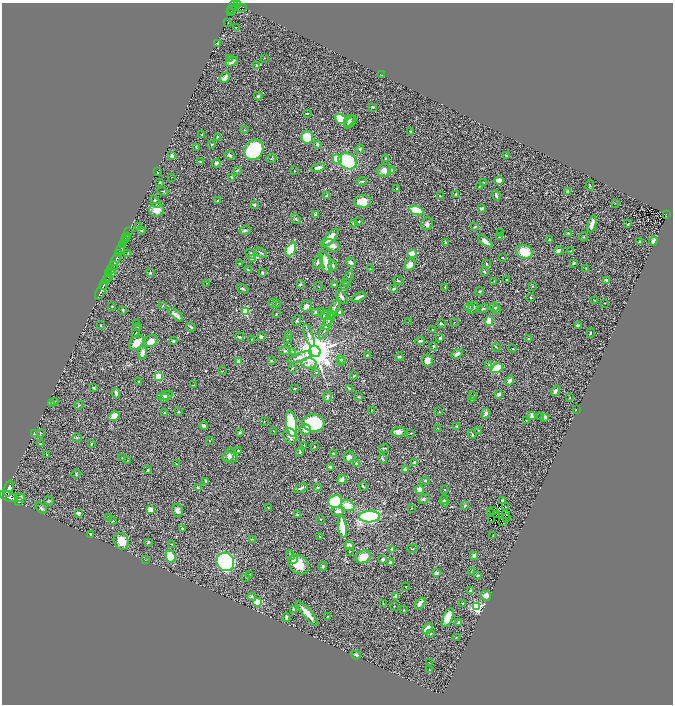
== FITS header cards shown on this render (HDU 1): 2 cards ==
NAXIS1  =                 1341
NAXIS2  =                 1404

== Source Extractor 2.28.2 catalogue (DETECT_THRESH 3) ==
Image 1341 x 1404 px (HDU 1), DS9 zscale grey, zoomed out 1/2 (1 PNG px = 2 x 2 image px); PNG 675 x 706 px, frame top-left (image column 1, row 1403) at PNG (2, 3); each listed source drawn as its Kron ellipse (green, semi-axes under 4 px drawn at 4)
Background 0.966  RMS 0.043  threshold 0.129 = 3 sigma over >= 5 px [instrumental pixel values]
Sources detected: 414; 25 cannot appear on this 1/2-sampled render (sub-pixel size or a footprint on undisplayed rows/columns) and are neither listed nor drawn; the other 389 listed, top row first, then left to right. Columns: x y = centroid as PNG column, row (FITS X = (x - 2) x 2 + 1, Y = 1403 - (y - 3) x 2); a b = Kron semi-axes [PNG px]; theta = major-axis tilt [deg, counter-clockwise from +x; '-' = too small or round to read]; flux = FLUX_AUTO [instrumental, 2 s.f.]
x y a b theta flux
237 5 3 2 - 270
234 6 5 2 - 620
241 7 6 3 0 150
232 9 2 2 - 200
230 12 4 2 - 220
228 22 2 1 - 2.2
236 28 2 2 - 2.7
218 44 4 2 - 6.1
229 58 3 2 - 5.1
264 58 3 2 - 3.6
232 62 6 3 30 37
257 66 4 3 - 31
381 75 2 1 - 3.2
224 78 6 3 47 31
258 96 4 3 - 13
373 107 3 2 - 9.9
307 113 3 2 - 5.2
340 119 6 4 -36 160
349 121 6 3 50 17
350 123 7 3 46 25
244 130 3 2 - 4
411 132 3 2 - 19
202 135 3 2 - 6.6
217 137 3 2 - 7.1
307 137 6 6 - 160
212 144 2 2 - 8.5
317 144 3 3 - 15
196 147 3 2 - 5.1
360 149 4 3 - 7.6
254 150 11 9 52 540
172 155 2 2 - 93
230 155 5 3 - 14
506 156 2 2 - 6.4
271 159 5 2 - 6.2
337 159 5 4 - 130
385 159 3 2 - 7.5
347 161 9 7 -32 390
200 162 4 2 - 6.8
216 163 4 3 - 18
318 168 6 3 14 27
237 170 4 3 - 9.2
384 170 7 6 - 48
294 171 2 2 - 4.4
392 171 3 3 - 75
157 172 2 1 - 5
171 177 2 1 - 2.3
232 177 3 2 - 8
362 181 5 2 - 10
499 181 5 4 - 40
160 182 3 3 - 7.6
483 182 2 1 - 2.7
479 186 2 1 - 4.3
590 186 5 2 - 4.9
397 189 3 2 - 7
163 191 5 2 - 5.7
568 191 3 3 - 22
455 194 3 2 - 5.7
496 195 5 3 - 23
326 196 4 2 - 15
440 196 4 2 - 7.1
217 200 4 2 - 3.6
363 201 8 6 6 90
155 202 7 3 -62 22
615 203 3 2 - 2.5
254 205 3 3 - 17
482 208 3 2 - 15
157 210 7 7 - 97
416 210 7 4 -20 240
316 214 4 2 - 13
666 215 3 2 - 33
296 219 6 3 -51 11
359 221 2 1 - 3.5
354 223 2 2 - 49
427 224 6 6 - 23
592 224 8 3 77 54
628 224 3 2 - 7.6
138 227 4 3 - 7.4
475 227 3 2 - 7.8
142 230 3 3 - 8
245 230 6 3 14 16
128 232 2 1 - 29
501 233 2 1 - 2.8
568 233 2 2 - 6.3
126 236 3 2 - 78
499 237 4 2 - 3.8
584 237 5 2 - 5.2
330 238 12 4 48 83
126 239 2 1 - 19
550 240 3 2 - 4.6
124 241 2 1 - 120
485 241 8 4 -39 38
653 241 4 4 - 23
639 242 3 2 - 6.5
445 243 4 2 - 15
122 245 2 2 - 250
332 245 9 5 -24 50
291 249 7 4 63 370
120 250 5 2 - 1400
558 251 4 3 - 33
571 251 2 2 - 15
524 252 8 7 - 170
128 253 2 1 - 3.5
261 253 7 2 -34 11
412 253 5 3 - 56
118 254 2 2 - 560
250 254 5 3 - 16
502 258 2 2 - 7.4
253 259 3 2 - 190
116 260 7 3 56 3400
318 261 8 3 67 21
326 262 12 5 -73 120
351 262 5 4 - 20
240 263 3 3 - 7.2
573 263 3 3 - 7.3
487 264 2 2 - 11
410 265 6 5 - 41
113 266 5 3 - 1300
332 266 5 4 - 20
586 268 3 2 - 2.9
111 269 4 2 - 700
370 269 2 2 - 3
248 270 3 2 - 4.1
112 272 3 2 - 520
484 272 3 2 - 11
150 273 2 2 - 9.6
262 273 3 2 - 16
109 274 3 2 - 710
109 277 4 2 - 530
348 278 8 2 67 13
107 280 4 2 - 440
507 280 2 2 - 8.3
398 281 5 3 - 8.5
494 281 3 2 - 2.7
607 281 3 2 - 50
346 282 3 2 - 4.6
207 283 3 2 - 2.6
300 284 3 3 - 7.8
104 285 5 2 - 1900
334 285 3 3 - 8
345 285 4 2 - 7
318 286 4 1 - 2.8
533 286 2 2 - 2.5
445 287 2 1 - 3.1
242 289 6 3 -24 11
394 289 3 3 - 12
101 291 10 2 62 1700
479 291 4 2 - 8.2
342 297 8 3 -51 23
358 297 7 2 25 37
531 298 2 2 - 4
594 300 2 2 - 2.9
272 303 4 2 - 7.1
277 303 2 2 - 3.1
605 303 2 1 - 2.6
112 306 2 2 - 4.4
163 306 3 2 - 4
306 306 6 5 - 46
469 307 5 3 - 14
494 307 4 3 - 21
473 308 6 3 58 18
334 309 10 3 66 22
483 309 5 2 - 9.3
497 309 4 3 - 14
123 310 4 2 - 6.7
246 312 3 3 - 340
315 312 3 2 - 13
322 312 3 2 - 5
340 312 3 3 - 13
276 314 3 2 - 5.3
331 314 3 2 - 5
176 315 9 3 -40 56
325 315 5 3 - 8.1
330 316 4 2 - 6.4
329 319 7 2 67 8.8
297 320 5 2 - 7.2
489 321 4 3 - 120
408 322 3 2 - 3.5
327 323 7 2 66 7.7
441 323 3 2 - 12
454 323 2 1 - 2.4
137 324 4 2 - 6.5
101 325 3 2 - 5.6
578 326 3 3 - 15
138 327 3 3 - 4.6
191 327 5 2 - 10
325 328 12 2 66 19
433 330 3 2 - 8.9
136 333 3 2 - 3.5
590 333 5 3 - 7.9
289 335 3 3 - 13
309 336 12 3 -69 32
239 337 4 3 - 16
261 337 2 2 - 25
440 338 2 2 - 11
251 339 2 1 - 4
288 339 3 2 - 4.5
529 339 2 2 - 4.3
151 341 7 5 29 63
173 341 2 2 - 28
420 341 5 3 - 13
136 343 9 6 44 96
433 346 4 3 - 7.6
496 347 4 2 - 6.3
513 349 3 2 - 5.4
285 351 6 4 6 15
292 352 2 2 - 4.3
315 352 6 5 - 20000
142 353 7 4 81 28
457 354 6 3 37 24
367 355 4 3 - 5.8
300 357 13 4 21 39
399 357 4 2 - 11
341 360 4 3 - 6.4
427 360 6 5 - 52
271 361 3 2 - 5
239 362 4 4 - 40
341 362 3 2 - 8.3
309 363 7 5 -1 35
489 365 4 3 - 14
292 368 4 2 - 5.3
497 368 6 4 31 190
222 371 2 2 - 3.5
316 372 3 3 - 7.4
158 376 4 4 - 240
354 376 3 3 - 5
509 380 5 4 - 31
139 382 4 2 - 4.9
193 385 4 2 - 3.6
93 387 3 2 - 9.5
294 388 2 2 - 8.5
349 388 4 3 - 10
555 391 5 4 - 22
116 393 5 3 - 19
499 394 4 3 - 21
165 395 8 4 16 26
473 396 3 3 - 18
327 397 5 3 - 13
359 397 3 2 - 7.4
164 398 5 4 - 23
569 398 3 2 - 4.9
472 399 3 2 - 7.6
54 401 3 2 - 5.4
51 404 4 3 - 24
79 405 4 2 - 6.3
576 409 2 2 - 3.4
372 410 3 2 - 3.7
178 411 4 2 - 5.8
439 412 2 2 - 2.9
164 413 2 2 - 3.8
486 413 5 4 - 27
114 416 6 4 31 90
532 416 4 3 - 34
540 417 3 2 - 4.3
545 417 4 3 - 37
526 420 2 2 - 3.6
264 421 2 2 - 2.7
313 423 11 8 -5 480
291 424 13 5 -82 350
204 426 4 2 - 19
457 426 4 2 - 11
437 428 2 2 - 2.2
305 429 5 5 - 44
478 430 3 2 - 3.1
274 431 4 1 - 3.4
240 432 4 3 - 7.6
398 432 7 5 2 30
34 433 3 3 - 7.5
40 433 3 2 - 4.9
411 433 2 2 - 5.2
472 434 5 2 - 10
290 436 8 6 -70 31
77 438 5 3 - 9.5
210 441 2 1 - 2.2
41 444 4 2 - 6.3
91 444 3 2 - 6
304 445 2 2 - 3.4
314 447 2 2 - 9.9
384 448 5 2 - 6
238 451 3 2 - 7.1
300 452 2 2 - 26
333 453 3 2 - 4.6
47 454 3 2 - 3.3
229 455 7 5 63 26
230 457 7 5 -11 26
349 457 5 5 - 29
122 458 2 1 - 2.6
383 459 5 3 - 7.7
127 460 2 2 - 2.7
414 462 3 2 - 24
176 464 2 1 - 3.3
357 464 2 2 - 97
331 467 4 3 - 22
148 470 2 2 - 6.1
405 470 3 3 - 23
76 474 5 2 - 7.4
342 480 5 4 - 33
206 481 2 2 - 11
425 481 4 3 - 6.3
363 487 4 2 - 6.8
9 488 8 4 74 5100
198 488 4 2 - 11
301 488 7 3 22 13
318 488 3 2 - 8.3
419 489 4 4 - 40
445 489 3 2 - 3.8
8 496 10 4 -20 5600
20 498 5 3 - 29
424 499 6 4 38 13
444 500 4 3 - 12
502 500 2 2 - 9.1
18 501 3 2 - 4.3
49 501 5 4 - 9.6
335 502 7 6 - 830
444 502 3 2 - 4.5
348 505 7 5 -19 100
465 505 3 2 - 7.8
505 507 2 1 - 0.84
41 508 7 3 -46 16
268 508 3 2 - 5.6
412 508 3 2 - 2.7
150 510 2 2 - 140
177 511 6 5 - 34
338 511 6 4 -1 27
493 511 2 1 - 0.51
490 512 2 1 - 2.7
78 513 3 3 - 33
297 515 3 3 - 12
496 515 2 1 - 2.3
506 515 2 1 - 2.8
109 517 3 2 - 8
369 517 11 5 2 1100
507 518 2 2 - 2.7
321 519 2 1 - 4.6
491 520 2 1 - 4.5
112 521 4 2 - 6.3
502 521 2 1 - 0.58
342 527 11 3 -82 210
182 528 3 2 - 4.8
90 534 3 3 - 5.8
493 535 3 2 - 4.7
320 537 4 3 - 6.1
252 539 2 2 - 2.8
121 541 8 7 - 120
148 542 3 2 - 8.7
172 544 3 2 - 4.7
349 545 5 4 - 42
391 549 3 3 - 10
412 549 5 2 - 6.9
350 552 2 1 - 2.9
290 555 5 3 - 15
474 556 3 2 - 42
171 557 6 4 -66 310
363 557 8 6 24 130
294 559 5 4 - 65
383 559 2 2 - 38
146 560 4 1 - 3
225 562 9 8 - 2000
390 562 4 3 - 18
299 565 11 9 -38 150
323 566 4 3 - 15
471 571 3 2 - 4.1
436 573 2 2 - 68
250 574 2 1 - 3.4
477 575 4 3 - 8.8
246 577 2 2 - 4.7
405 586 2 2 - 6.9
470 591 3 3 - 25
396 596 3 3 - 32
486 596 5 5 - 36
252 597 4 4 - 12
257 602 4 3 - 160
383 603 3 2 - 4.9
420 603 7 3 51 29
463 603 3 2 - 6
394 606 2 1 - 2.7
477 607 3 3 - 1000
293 609 4 2 - 5.5
404 609 3 3 - 5.6
307 613 16 3 -49 100
328 616 3 2 - 4.8
286 617 4 3 - 15
448 617 10 5 65 96
459 622 3 2 - 22
427 628 6 3 43 74
431 634 3 2 - 6.4
456 637 3 2 - 4.1
356 655 4 3 - 15
429 662 2 2 - 2.4
429 670 2 2 - 3.3
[25 sub-pixel or undisplayed-footprint detections neither listed nor drawn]